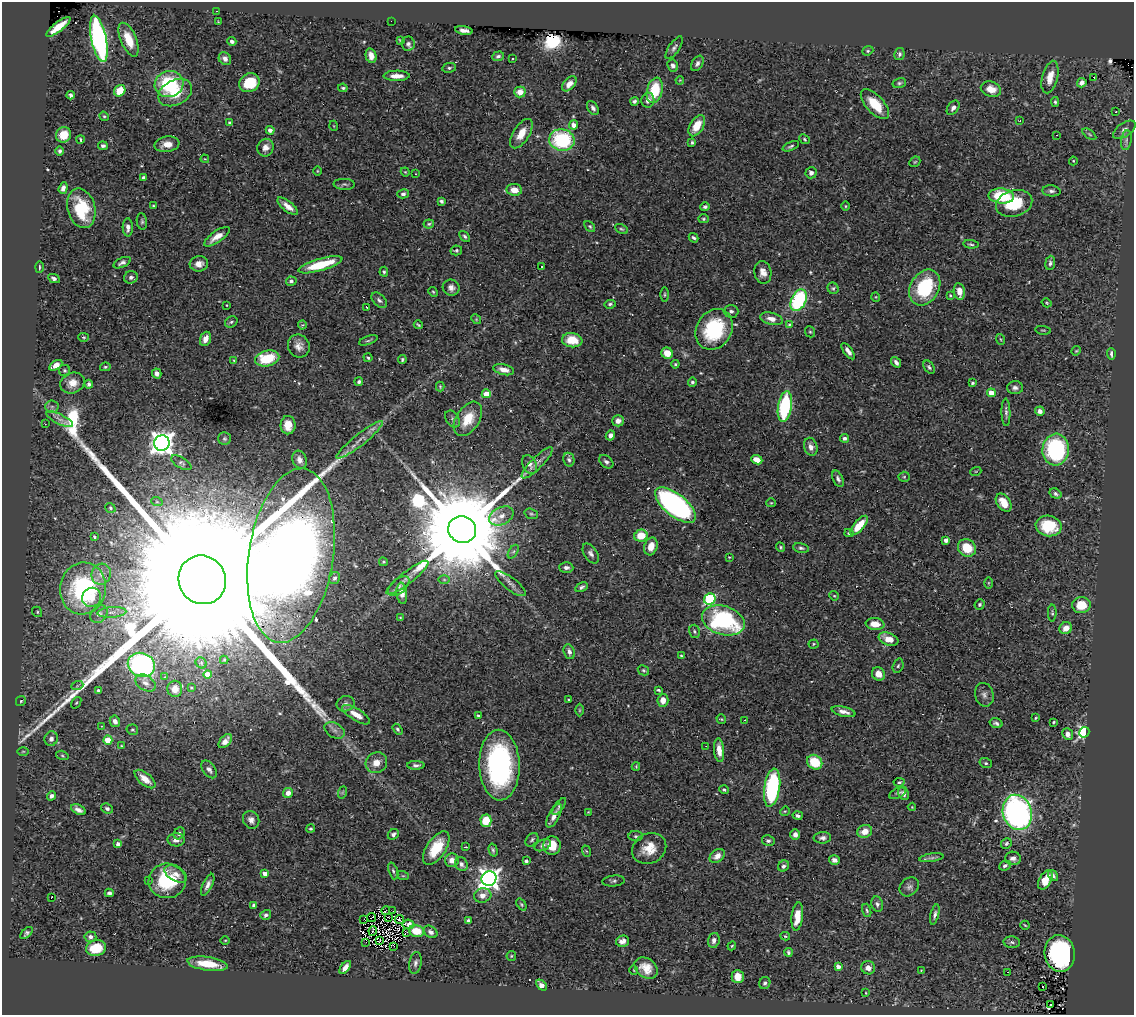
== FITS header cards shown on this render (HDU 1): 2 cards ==
NAXIS1  =                 1132
NAXIS2  =                 1013

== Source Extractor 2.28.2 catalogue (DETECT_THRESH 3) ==
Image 1132 x 1013 px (HDU 1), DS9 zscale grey, 1 PNG px = 1 image px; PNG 1136 x 1017 px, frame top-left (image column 1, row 1013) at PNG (2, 2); each listed source drawn as its Kron ellipse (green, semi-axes under 4 px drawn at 4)
Background 0.516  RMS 0.024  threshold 0.0722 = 3 sigma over >= 5 px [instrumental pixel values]
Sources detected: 411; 3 with non-positive FLUX_AUTO (blend fragments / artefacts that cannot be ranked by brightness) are neither listed nor drawn; the other 408 listed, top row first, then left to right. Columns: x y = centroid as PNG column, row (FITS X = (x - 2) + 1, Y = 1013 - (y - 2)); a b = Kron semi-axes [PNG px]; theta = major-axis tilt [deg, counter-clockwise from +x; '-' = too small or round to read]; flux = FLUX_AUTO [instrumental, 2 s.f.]
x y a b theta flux
216 11 3 2 - 1.6
391 21 2 2 - 33
218 22 3 3 - 1.2
58 27 15 4 38 30
464 30 9 4 -9 6.5
99 39 23 7 -78 440
129 40 18 8 -67 29
400 40 4 2 - 1.6
232 41 4 4 - 4.5
408 44 7 6 - 4.6
674 48 13 5 56 5.3
868 51 6 4 22 2.4
899 54 6 5 - 4
371 56 8 5 -76 10
498 56 6 4 18 3.6
512 58 3 2 - 1.6
225 59 7 6 - 7.5
697 63 8 5 57 5.3
673 65 6 5 - 5.4
449 68 7 5 9 3.3
396 76 13 5 1 14
1050 77 16 7 76 20
1093 77 3 3 - 14
680 80 4 3 - 1.3
249 83 10 9 - 47
899 83 7 5 15 3.1
1082 83 5 4 - 6.8
169 84 14 13 - 110
569 84 9 5 47 11
343 88 4 3 - 2.6
991 89 10 7 -17 18
655 90 13 7 75 63
120 91 6 5 - 34
520 92 6 5 - 17
175 93 18 12 27 44
71 95 4 3 - 3.9
648 100 7 6 - 7.6
634 101 4 4 - 3.5
1055 102 5 4 - 2.5
875 104 18 9 -48 44
593 108 8 5 -58 5.3
953 108 8 5 53 5.5
1116 112 3 2 - 1.2
104 116 5 4 - 2
1020 121 3 3 - 1.3
229 123 4 4 - 2.6
573 125 4 4 - 12
334 126 5 3 - 1.3
697 126 11 6 59 32
270 130 4 4 - 8.3
1124 130 13 7 34 7.7
521 134 16 8 57 23
1089 134 8 4 -36 2.6
63 135 8 7 - 27
1057 135 2 2 - 0.97
80 139 4 2 - 1.8
804 139 6 4 -43 2.1
562 140 13 11 -11 150
1126 140 10 5 83 4.9
692 142 4 3 - 2.2
167 144 12 7 8 18
103 146 5 4 - 3.3
791 146 9 4 23 3
265 148 9 8 - 11
60 151 4 4 - 3.3
205 159 4 3 - 1.4
1073 161 4 4 - 1.6
915 162 6 4 43 2.1
317 171 5 3 - 1.4
405 172 4 4 - 1.6
811 173 5 5 - 5.6
415 174 3 2 - 1.4
143 178 4 4 - 3.3
344 184 11 5 -2 3.8
63 188 6 4 71 7.4
514 190 8 6 -7 16
1051 191 9 5 -5 5.3
403 194 6 4 15 3.5
1001 196 13 7 -5 73
441 201 4 3 - 3.6
1014 203 18 13 16 65
153 206 3 2 - 1.6
288 206 12 5 -39 12
845 206 5 3 - 1.6
705 207 5 4 - 3.9
81 208 20 13 -75 88
703 219 5 4 - 2.4
142 221 8 5 -84 3.1
429 224 5 4 - 2.5
590 226 6 4 -49 2.5
128 227 9 5 -89 7.7
621 229 7 4 -26 2.6
465 236 6 4 -49 3.1
217 237 15 5 34 16
694 238 5 4 - 3.1
971 244 7 3 -6 2.6
456 250 6 5 - 2.8
122 263 9 5 24 5.3
1050 263 7 5 83 4.5
199 264 9 7 7 12
320 265 23 6 16 65
541 266 3 2 - 1.5
39 267 5 3 - 2.3
384 272 5 4 - 2.3
763 272 11 8 -79 12
131 277 7 6 - 4.8
54 279 6 4 -27 4.2
291 281 5 4 - 4.8
925 287 19 14 60 110
451 288 8 8 - 7.7
833 288 6 5 - 2.9
959 291 8 5 -82 15
433 292 5 4 - 2
665 295 7 3 90 2.2
950 295 3 3 - 1.6
876 297 5 3 - 1.4
379 300 9 6 -45 4.8
799 300 11 7 65 160
1047 303 5 3 - 1.6
610 304 6 4 7 3
227 305 3 2 - 1.1
366 307 3 2 - 1.3
731 311 7 6 - 4.7
476 319 5 4 - 1.8
771 319 11 6 -14 13
231 322 6 5 - 3
302 325 4 4 - 1.7
418 325 4 2 - 2
789 325 3 3 - 2.2
714 329 21 17 58 120
1043 330 8 2 -10 1.5
810 332 6 4 -66 2.6
84 337 5 4 - 2.3
205 339 7 5 69 13
1000 339 5 3 - 1.5
368 340 10 3 19 2.6
572 340 10 7 -7 33
299 346 12 10 -62 12
848 351 9 4 -54 8.1
1076 351 5 4 - 1.7
667 353 6 5 - 18
1111 354 6 4 -86 4.6
267 358 12 8 13 63
368 358 4 3 - 2.2
234 360 4 3 - 1.7
402 360 4 3 - 2.4
896 362 6 4 -55 5.9
675 364 4 4 - 2.2
56 365 7 4 32 11
105 367 5 4 - 2.2
929 367 7 4 -58 3.4
65 370 5 5 - 2.6
504 370 10 5 -13 15
157 373 5 4 - 7.5
359 382 4 4 - 3
692 382 4 4 - 3.4
72 383 12 10 24 16
972 383 4 3 - 2.4
89 384 4 4 - 3.5
440 387 5 4 - 1.8
1015 388 8 6 2 5.8
991 393 4 4 - 29
486 394 4 4 - 28
52 407 6 6 - 4.3
785 407 15 7 81 160
1040 411 5 4 - 7
1006 412 14 4 -88 5
60 419 15 5 -26 7.6
453 419 9 6 -55 4.3
468 419 19 11 57 38
618 421 6 5 - 8
45 424 2 2 - 0.89
288 425 9 7 89 21
610 435 5 4 - 7.4
844 438 4 4 - 5
224 439 6 6 - 3.4
360 440 29 6 38 17
162 443 8 8 - 1400
811 447 9 6 -74 8.3
1056 450 16 13 85 180
299 460 9 7 -69 8.9
569 460 7 5 -78 3.7
757 460 6 4 -23 14
606 462 8 5 -41 4.6
181 463 11 5 -30 4.3
537 463 21 5 45 9.4
530 465 10 7 -61 8.8
976 471 5 3 - 1.5
904 477 5 5 - 1.9
838 479 9 5 -64 4.8
1056 494 6 4 -31 3.8
157 502 6 3 -18 1.8
771 503 5 4 - 1.5
1004 503 10 6 -55 24
675 505 24 11 -39 510
110 508 5 4 - 2.6
531 514 7 5 -19 3
501 516 13 8 27 13
859 525 12 5 49 34
1049 526 13 10 -9 55
462 529 14 13 - 58000
849 533 5 4 - 2.4
641 536 7 6 - 31
94 537 3 3 - 2.1
946 540 4 4 - 8.4
651 546 9 6 73 16
781 547 5 4 - 2
801 548 8 5 -10 3.6
967 548 9 8 - 43
513 552 7 4 58 3.2
591 553 11 6 -57 6.7
291 556 88 42 81 3600
729 557 3 3 - 1.5
383 562 4 3 - 1.8
566 567 7 5 0 5.3
101 574 11 9 66 11
335 578 6 5 - 5.1
407 578 26 6 38 12
202 580 25 23 -55 320000
444 580 6 4 -1 2.4
988 583 6 4 90 1.7
510 584 19 6 -38 9.4
399 586 13 7 40 7
581 587 6 4 29 3.7
83 588 26 23 79 200
402 593 11 5 -84 8.6
834 596 5 4 - 1.7
92 597 10 9 - 17
710 599 6 5 - 150
980 604 5 5 - 3.1
1081 605 9 8 - 36
37 612 5 4 - 2.5
112 612 14 5 4 9.1
1052 613 8 4 89 2.7
99 614 10 7 49 6.4
400 618 3 3 - 1.4
723 620 22 14 -17 210
875 624 9 6 -7 18
1066 628 6 5 - 14
694 631 7 5 -73 3.3
889 639 10 6 -21 18
813 644 5 4 - 2.1
569 652 7 5 -69 6.5
681 656 3 2 - 2
224 660 4 4 - 1.9
201 663 6 5 - 2.6
141 665 14 12 -23 290
898 666 7 5 71 2.9
643 670 6 4 -29 2.6
207 674 4 4 - 22
878 674 7 6 - 14
165 677 4 3 - 1.1
145 683 11 7 -32 7.9
77 686 6 4 19 2.8
191 688 3 2 - 1.7
175 689 8 7 - 11
98 690 4 4 - 2.2
658 690 4 2 - 2.1
984 695 12 9 -75 7.6
569 700 3 3 - 2
663 700 6 5 - 14
21 701 5 5 - 2.4
76 703 6 3 53 1.8
345 704 9 7 20 6.7
579 710 6 4 -90 2.1
844 712 12 5 -13 9.9
356 715 16 6 -32 20
478 716 3 3 - 3.1
1036 718 4 3 - 1.6
721 719 5 5 - 1.7
744 720 3 2 - 1.7
115 721 6 5 - 7.1
1054 722 3 2 - 1.8
996 723 7 5 -17 3.9
101 726 3 2 - 0.83
397 729 6 4 -57 2.7
132 730 6 5 - 2.5
335 730 11 7 -31 7.3
1084 732 5 5 - 270
1068 734 6 5 - 8.4
51 739 7 6 - 7.4
108 740 4 4 - 47
225 741 8 5 48 8.5
121 746 4 3 - 1.5
706 746 2 2 - 0.68
719 750 12 5 -84 16
23 751 6 4 1 2.1
62 755 6 4 -17 2.4
815 762 8 7 - 49
376 763 11 10 - 17
986 763 6 5 - 3.1
416 765 9 4 -1 4.2
499 765 35 20 -88 300
636 767 4 3 - 1.7
209 769 10 6 -52 6.7
145 779 12 6 -40 19
899 782 6 3 9 2.6
772 788 19 8 81 210
724 790 5 4 - 2.4
343 792 6 4 71 2.2
288 793 5 4 - 10
898 793 9 5 27 4.2
903 794 6 5 - 6.6
52 796 5 4 - 5.6
559 806 10 3 54 3.7
912 807 4 4 - 1.4
107 809 6 5 - 4.3
78 810 8 4 -27 6.8
785 811 5 4 - 1.5
588 812 3 3 - 1.3
1017 812 18 14 -74 500
554 816 13 5 63 10
798 816 5 4 - 4.1
251 820 9 8 - 8.4
486 821 6 5 - 47
311 829 4 4 - 2.2
865 831 7 6 - 16
179 833 6 5 - 4.8
393 834 6 5 - 4.6
795 834 5 5 - 6.8
636 836 7 5 -5 3.6
822 838 9 5 3 5.2
176 840 8 6 -2 9.6
532 840 7 5 48 3.5
768 841 6 5 - 4.8
118 844 4 3 - 9.2
1006 844 6 5 - 2.7
543 845 9 5 24 5
552 845 9 8 - 30
466 847 3 2 - 0.9
436 848 19 9 56 47
649 848 17 15 29 30
493 850 7 4 -75 2.9
586 851 6 3 -70 2.1
717 856 8 6 39 11
931 858 12 4 9 4.8
1013 858 8 6 -9 6.8
452 860 7 7 - 12
834 860 5 4 - 6.2
526 861 4 3 - 3.9
461 864 7 6 - 6.3
783 866 6 5 - 4.8
1005 866 6 4 25 4.3
393 871 9 4 -71 2.9
265 873 4 4 - 10
176 874 12 7 -30 11
403 876 6 3 -18 2
1053 876 6 4 -55 4
489 879 7 7 - 1200
149 880 3 2 - 1.9
1045 880 10 6 61 28
167 881 19 17 8 93
614 881 11 5 5 3.8
208 885 12 5 65 7.3
909 887 10 8 43 6.2
109 893 4 3 - 3.9
483 895 9 7 16 11
51 898 3 2 - 22
877 904 8 6 -74 4.3
254 905 3 3 - 2.5
521 905 6 4 -53 2.3
867 910 7 3 -73 2.5
386 911 4 2 - 3.8
393 911 3 2 - 2.6
266 915 5 5 - 4.3
935 915 10 4 76 5.3
371 917 4 2 - 1.4
388 917 2 2 - 0.9
797 917 14 5 83 26
364 919 3 2 - 2.4
400 920 5 2 - 1.6
468 921 4 3 - 4
408 924 6 4 -7 5
1025 925 5 2 - 1.7
373 931 4 2 - 1.3
416 931 7 5 -16 26
407 932 3 2 - 5.4
431 932 7 5 -36 5.4
26 933 7 4 45 3.2
785 936 5 3 - 2.3
90 937 6 5 - 5.1
225 940 4 3 - 1.3
379 940 4 2 - 1.2
714 940 7 6 - 7.3
622 941 6 5 - 8.8
366 942 2 2 - 1.5
1012 942 8 5 -4 4.2
394 946 3 2 - 27
732 946 4 3 - 1.8
96 948 10 7 14 41
788 952 4 3 - 2.9
1060 953 18 15 -80 320
511 956 5 4 - 1.9
415 963 11 6 79 5.8
207 964 20 6 -8 42
345 967 7 4 53 8.7
838 967 4 4 - 9.9
646 968 13 9 -39 21
868 968 7 6 - 10
634 970 4 3 - 1.1
921 971 4 4 - 1.2
1007 972 2 2 - 2.9
738 977 6 6 - 16
765 983 6 5 - 3.4
541 985 6 4 -46 9.7
1043 986 3 3 - 14
866 993 4 2 - 1.2
1050 1004 3 2 - 2.7
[3 non-positive-flux detections neither listed nor drawn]